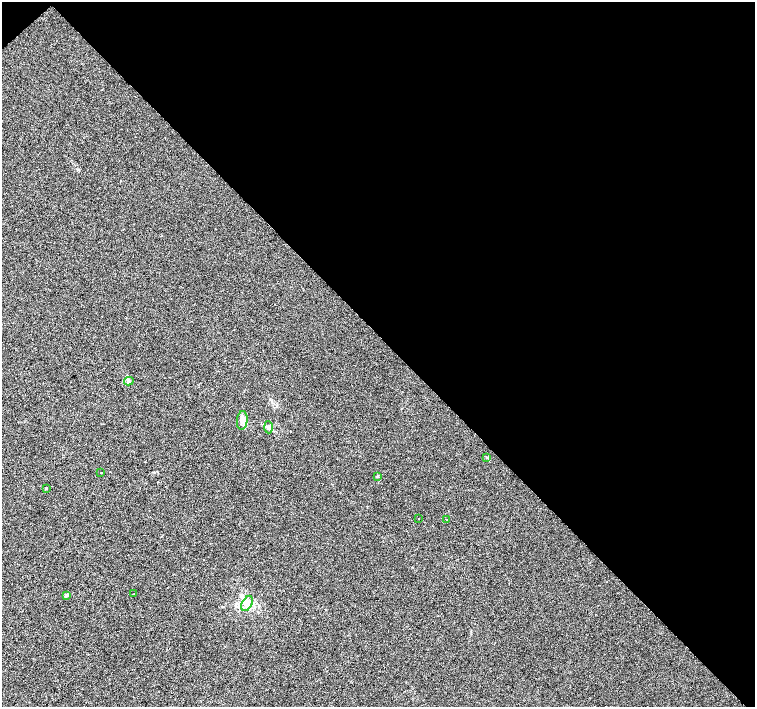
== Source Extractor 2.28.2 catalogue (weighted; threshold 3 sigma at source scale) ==
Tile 3 of 4 x 4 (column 3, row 1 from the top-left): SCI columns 3016-4520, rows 4444-5852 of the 6026 x 6004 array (HDU 1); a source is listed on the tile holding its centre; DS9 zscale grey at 2 x 2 block average (1 PNG px = mean of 2 x 2 image px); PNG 757 x 709 px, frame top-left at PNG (2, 2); each listed source drawn as its Kron ellipse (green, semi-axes under 4 px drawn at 4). Shown black and unused: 48% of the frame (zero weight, under 2 of 3 exposures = <1% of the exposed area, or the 3 px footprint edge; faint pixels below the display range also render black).
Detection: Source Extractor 2.28.2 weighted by HDU 2 'WHT'; one run over the whole footprint, this tile lists its part. Background 0.00649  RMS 0.0046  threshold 0.0205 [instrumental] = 3 sigma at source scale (4.5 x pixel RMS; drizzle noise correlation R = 1.50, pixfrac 1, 0.0396/0.0396 arcsec/px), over >= 5 px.
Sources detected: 13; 1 inside a brighter listed object's ellipse — not listed separately; the other 12 listed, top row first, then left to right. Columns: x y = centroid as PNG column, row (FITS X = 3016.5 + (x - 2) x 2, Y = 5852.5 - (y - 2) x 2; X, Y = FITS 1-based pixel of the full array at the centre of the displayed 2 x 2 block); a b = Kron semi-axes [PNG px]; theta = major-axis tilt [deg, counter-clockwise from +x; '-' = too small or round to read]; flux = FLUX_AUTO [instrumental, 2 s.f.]
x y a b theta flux
129 381 5 4 - 1.8
242 420 9 5 84 5.4
269 427 6 4 -86 2.7
487 457 4 2 - 0.74
101 472 2 2 - 0.52
377 476 3 3 - 0.95
46 488 3 2 - 1.1
419 519 2 2 - 0.54
446 520 2 2 - 1
133 594 2 2 - 1.8
66 595 3 2 - 3.8
247 603 8 5 62 5.3
Diffuse or blended objects may show on this block-average render without a row.